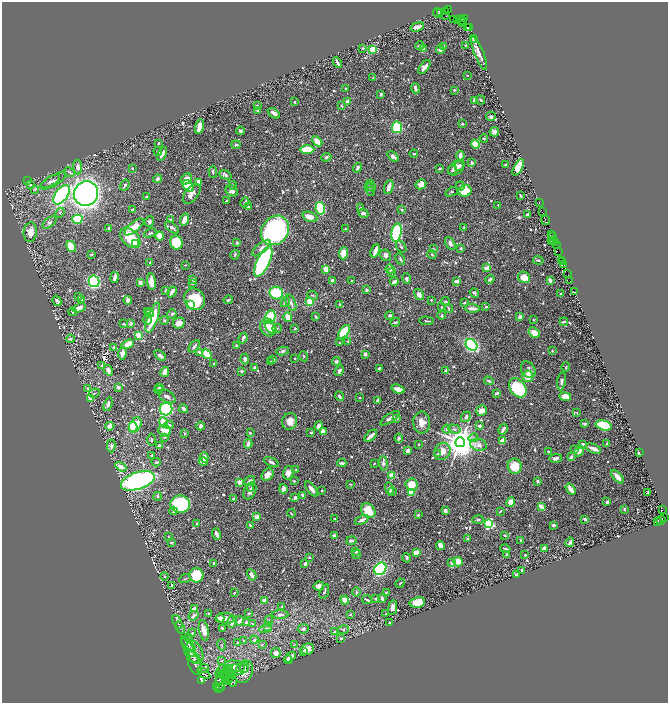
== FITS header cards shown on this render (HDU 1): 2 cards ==
NAXIS1  =                 1332
NAXIS2  =                 1401

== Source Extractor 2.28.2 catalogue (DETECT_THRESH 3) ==
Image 1332 x 1401 px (HDU 1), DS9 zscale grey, zoomed out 1/2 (1 PNG px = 2 x 2 image px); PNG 670 x 705 px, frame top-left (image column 1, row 1401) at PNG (2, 2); each listed source drawn as its Kron ellipse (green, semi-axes under 4 px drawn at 4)
Background 0.469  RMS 0.011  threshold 0.0329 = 3 sigma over >= 5 px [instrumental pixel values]
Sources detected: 854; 39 cannot appear on this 1/2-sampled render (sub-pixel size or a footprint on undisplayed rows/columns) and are neither listed nor drawn; of the other 815, the 500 brightest by FLUX_AUTO listed and drawn (315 fainter detections omitted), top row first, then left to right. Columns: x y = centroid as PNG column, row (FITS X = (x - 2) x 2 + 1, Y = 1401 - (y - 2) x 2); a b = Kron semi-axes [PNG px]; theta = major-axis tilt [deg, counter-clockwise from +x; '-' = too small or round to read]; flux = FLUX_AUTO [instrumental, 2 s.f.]
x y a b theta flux
449 9 2 1 - 9.1
441 12 4 3 - 33
446 12 3 2 - 18
438 13 5 2 - 21
446 15 3 3 - 150
465 18 3 2 - 97
453 19 3 2 - 31
457 20 2 2 - 47
461 20 4 2 - 190
463 22 4 2 - 86
417 27 7 3 17 17
470 27 2 1 - 50
467 28 3 3 - 20
473 39 3 2 - 4.1
420 46 4 3 - 5.8
466 46 4 3 - 2.3
443 47 3 3 - 3
363 48 4 3 - 2.6
423 49 4 3 - 3.3
373 50 3 3 - 86
440 50 4 3 - 6.2
479 53 18 4 -68 16
337 63 6 2 -61 8.1
424 67 8 3 52 14
467 76 2 2 - 3.1
373 78 3 2 - 3.8
415 88 5 2 - 8.9
346 89 2 2 - 5.6
454 90 4 3 - 2.3
381 94 3 3 - 5.2
475 100 3 3 - 17
481 100 5 3 - 2.3
348 101 3 3 - 20
295 102 3 2 - 2.6
257 105 3 3 - 3.5
342 106 4 3 - 2.1
257 111 3 3 - 2.8
274 113 6 3 -34 8.4
491 117 5 4 - 5.1
462 124 3 3 - 2.6
199 126 7 3 76 28
397 127 6 5 - 160
240 131 4 3 - 4.3
494 132 5 4 - 8.2
484 138 4 3 - 2.7
317 141 6 3 -43 27
159 143 2 2 - 2.4
475 144 4 3 - 53
236 145 4 3 - 3.9
307 149 7 3 1 54
158 151 4 3 - 2.6
162 154 7 2 62 12
414 154 4 2 - 2.4
460 156 5 3 - 11
326 157 5 4 - 3.4
393 157 6 4 -36 8.4
472 163 4 3 - 3.7
506 165 3 2 - 3.7
459 166 5 4 - 4.5
78 167 7 4 -84 9.5
518 167 9 4 62 45
358 168 5 4 - 4.1
456 168 9 6 39 16
132 169 3 3 - 2.2
439 169 3 2 - 2.4
452 170 5 3 - 3.9
70 172 6 4 -43 3.7
213 172 6 3 -87 2.9
225 175 6 3 -23 6.7
157 179 4 3 - 4.8
186 179 6 5 - 19
27 181 3 2 - 3.9
50 181 11 4 31 7
53 181 14 5 30 9.6
199 183 4 2 - 16
371 183 4 3 - 2.6
421 184 5 4 - 19
30 185 3 2 - 3.6
125 185 6 3 58 3.9
232 185 4 3 - 2.4
188 186 6 4 -54 49
460 186 5 3 - 3.6
371 187 5 3 - 2.9
389 187 7 3 69 18
35 190 4 3 - 3
370 190 7 3 -61 3
232 191 6 5 - 12
465 191 6 6 - 43
452 192 6 2 25 2.1
86 194 12 12 - 1000
192 194 11 6 52 16
62 195 11 6 54 430
520 195 3 1 - 2.2
146 197 2 2 - 3.6
227 201 2 2 - 2.4
245 202 5 2 - 4.1
539 203 2 1 - 33
498 205 2 2 - 2.3
248 207 4 3 - 3
320 208 6 4 -80 160
360 208 4 3 - 2.5
132 210 4 2 - 3.5
401 210 4 3 - 2.6
542 212 2 1 - 40
60 213 5 4 - 3.7
363 213 5 3 - 6.9
527 214 3 2 - 3.6
310 217 8 4 -22 22
77 219 5 4 - 68
170 219 4 3 - 2.6
184 220 6 4 71 16
546 220 5 2 - 180
149 222 5 4 - 6
49 223 8 4 38 5.8
134 227 12 5 39 29
109 228 3 3 - 3.1
172 228 8 3 -37 6.3
464 228 3 3 - 2.1
345 229 2 2 - 2.6
275 230 16 13 51 410
30 232 10 6 84 19
150 233 6 3 24 2.9
397 233 9 5 80 130
551 234 2 1 - 45
159 236 4 3 - 29
552 237 3 2 - 140
130 238 12 8 -45 69
554 240 2 1 - 58
551 241 2 1 - 60
554 242 2 1 - 110
136 243 3 3 - 63
176 243 7 6 - 68
237 243 4 3 - 3.9
450 243 7 4 -60 8.5
556 245 3 1 - 230
71 247 6 4 -59 34
401 247 6 3 -54 3.3
261 248 11 5 39 15
461 248 3 2 - 2.6
433 249 4 3 - 2.1
375 251 7 2 68 19
558 251 2 1 - 69
343 253 6 4 85 32
91 254 3 2 - 3
432 254 5 2 - 2.4
235 255 5 3 - 3
386 255 6 5 - 6.7
400 259 6 3 -62 3.6
538 260 5 2 - 2.9
562 260 2 1 - 47
150 262 2 2 - 3.3
263 262 16 6 65 580
563 262 2 1 - 22
563 264 2 1 - 92
185 265 2 2 - 2.1
487 268 4 3 - 21
326 269 4 4 - 18
390 269 5 3 - 5.2
392 273 4 2 - 2.1
567 274 3 1 - 110
115 277 5 2 - 17
524 277 6 5 - 24
406 279 5 3 - 4.8
490 279 4 3 - 5.1
193 280 4 3 - 4.2
550 280 4 2 - 6.7
94 281 6 5 - 360
333 281 4 3 - 17
352 281 3 2 - 2.4
394 281 4 2 - 9.3
456 281 4 3 - 9
570 281 2 1 - 160
151 282 8 3 -84 30
140 283 4 3 - 9
192 283 2 2 - 2.3
166 290 4 3 - 2.7
366 290 3 3 - 3.5
575 291 2 1 - 20
172 292 6 2 59 12
276 293 7 6 - 82
474 293 5 3 - 5.2
419 294 6 4 -58 11
561 294 2 2 - 3.8
313 295 6 3 -22 2.9
79 296 3 3 - 2.7
82 299 3 3 - 4.1
195 299 11 10 - 83
128 300 4 3 - 9.2
228 300 4 2 - 4.6
431 300 2 2 - 2.1
57 301 5 3 - 8.6
310 301 3 3 - 39
446 301 4 2 - 2.2
285 302 5 4 - 4.8
291 303 8 4 -68 7.5
464 303 3 2 - 2.1
190 304 3 3 - 73
340 304 3 2 - 5.9
441 307 3 2 - 2.5
486 307 3 2 - 2.6
79 308 7 4 24 12
449 308 4 3 - 2.5
472 308 7 3 -2 13
147 311 3 3 - 4.3
73 312 4 3 - 2.2
150 313 4 3 - 3.2
172 314 5 3 - 3.7
390 315 4 3 - 4.1
442 316 4 3 - 3.9
270 317 7 5 73 76
288 317 5 3 - 20
316 317 4 2 - 4.1
520 317 3 3 - 9.5
153 318 16 5 70 66
148 319 5 3 - 13
164 320 4 3 - 2.7
534 320 3 2 - 2.7
426 321 7 2 -5 2.9
395 322 5 2 - 3.3
564 322 4 2 - 4.7
179 323 6 5 - 14
124 324 4 4 - 3.2
131 324 4 3 - 5.5
268 327 9 7 -60 23
271 328 7 4 -50 16
277 328 5 3 - 2.4
295 329 3 3 - 2.3
344 332 8 4 50 93
534 333 6 4 -37 23
138 335 3 2 - 81
243 338 5 3 - 8.9
70 339 4 3 - 4.6
348 341 3 3 - 2.1
339 343 4 2 - 2
128 344 6 4 20 19
471 345 6 5 - 360
194 346 7 2 52 4.9
236 346 3 2 - 4.1
114 347 3 3 - 2.8
283 351 6 4 13 4.7
552 351 4 3 - 2.9
199 352 3 3 - 4.5
122 353 6 3 85 12
207 354 5 3 - 67
365 354 3 3 - 4.6
160 355 6 3 -32 7.2
304 356 5 3 - 2.9
295 358 2 2 - 2.1
245 359 5 3 - 8.1
273 359 4 3 - 4
271 361 4 2 - 2.4
336 361 4 3 - 4.8
213 364 2 2 - 3.7
102 366 3 2 - 4.7
254 367 3 3 - 5.8
566 367 4 3 - 2.1
379 368 2 2 - 4.4
108 370 5 3 - 14
446 370 3 3 - 5.5
528 370 9 7 -58 9.4
242 371 3 3 - 6
339 371 6 4 56 5.5
165 372 5 3 - 23
528 376 6 5 - 25
489 381 5 3 - 2.9
562 381 9 4 81 5.5
118 387 3 3 - 6.4
160 387 3 3 - 4.4
518 388 11 7 -54 130
88 389 4 3 - 3.1
398 389 7 3 -19 17
159 390 4 4 - 3.2
94 393 5 2 - 2.4
497 393 4 2 - 5.3
167 396 9 5 -32 7.7
339 396 5 3 - 4.9
565 396 6 4 -9 17
360 397 2 2 - 3.3
90 398 3 3 - 8.9
377 401 3 2 - 8.3
108 404 7 3 73 7.3
166 409 6 6 - 380
184 409 4 3 - 8.8
481 411 5 5 - 12
577 412 4 3 - 2.3
466 417 5 3 - 5.3
390 418 11 3 34 13
396 418 4 3 - 7.5
289 421 8 7 - 21
163 422 5 4 - 41
422 423 11 8 -85 23
585 424 3 3 - 5.5
135 425 8 5 59 52
169 425 5 3 - 7.7
604 425 8 4 -14 140
110 426 4 4 - 16
201 426 4 3 - 8.3
319 426 5 4 - 11
479 426 3 2 - 5.9
133 427 5 4 - 75
447 429 4 3 - 5.2
454 429 6 4 -16 5
503 429 6 3 60 7.6
165 431 6 6 - 30
311 432 3 2 - 3.7
323 432 3 3 - 19
185 433 4 3 - 2.4
250 433 3 2 - 2.1
371 436 7 2 41 15
165 437 3 2 - 2.2
399 438 4 3 - 3.3
473 438 5 4 - 3.5
152 440 6 3 90 2.6
502 441 2 2 - 42
460 442 5 5 - 5800
607 443 3 2 - 2.3
248 444 5 3 - 9.5
418 444 2 2 - 2.8
583 444 3 2 - 6.1
479 445 8 6 -16 9.7
111 446 6 3 -89 6.8
159 446 3 3 - 5.8
594 449 8 2 -23 21
575 450 3 3 - 4.1
407 451 3 2 - 12
442 451 9 7 59 21
579 451 6 4 58 11
548 452 2 2 - 2.6
639 453 3 2 - 2.9
438 454 4 3 - 2.5
152 455 3 2 - 2.7
204 457 5 3 - 12
571 457 3 3 - 6.9
556 458 6 3 10 9.1
156 462 4 3 - 3.9
203 462 4 3 - 9.6
271 462 8 3 -26 7.8
342 463 4 2 - 6
374 463 2 2 - 2.8
383 463 7 4 -86 5.7
515 466 7 7 - 43
121 467 6 3 -32 20
296 470 3 2 - 3.1
288 473 7 5 73 10
267 475 7 5 50 14
392 475 2 2 - 65
617 477 8 3 -47 27
138 481 17 8 18 360
250 481 6 2 34 7.5
294 481 3 2 - 2.1
537 481 2 2 - 7.8
240 482 3 3 - 16
350 484 3 2 - 2.1
411 485 6 6 - 33
251 488 4 3 - 3.7
283 489 5 4 - 11
311 489 9 3 -52 11
389 489 7 3 -79 7.9
571 489 6 3 -56 17
250 491 9 6 66 9.9
322 491 3 2 - 2.2
392 492 4 3 - 2.5
647 492 2 2 - 3.5
411 493 3 3 - 31
302 495 3 2 - 4.2
158 496 4 3 - 4.6
295 498 3 2 - 4.8
234 499 3 2 - 4.8
511 502 5 3 - 29
607 502 2 2 - 17
180 504 10 9 - 160
541 507 4 3 - 18
625 509 2 2 - 3.6
662 510 2 1 - 79
173 511 4 3 - 3.9
368 511 8 6 -48 43
445 511 3 3 - 8.7
500 511 4 1 - 2
291 513 4 2 - 2.3
418 515 2 2 - 7.3
257 517 3 3 - 22
665 518 3 1 - 60
334 519 4 2 - 2.1
478 519 5 3 - 3.4
585 519 3 3 - 6.3
362 520 7 3 24 11
661 520 5 2 - 87
657 521 3 1 - 63
197 523 2 2 - 2.5
489 524 3 3 - 340
250 525 2 2 - 4.2
553 525 3 2 - 9.4
216 534 6 2 -71 9
505 535 3 3 - 2.6
334 536 3 3 - 8.2
168 537 3 2 - 2.2
467 539 3 3 - 2.6
520 540 3 2 - 2.9
351 541 5 3 - 5.2
171 542 4 3 - 2.1
570 542 5 2 - 7.2
440 545 5 3 - 18
544 548 4 3 - 13
505 549 5 2 - 2.9
356 551 4 3 - 5.8
416 552 3 2 - 27
507 554 4 3 - 3.8
357 555 4 3 - 2.8
525 555 2 2 - 2.5
309 557 3 2 - 2.3
407 558 5 3 - 4
458 562 5 4 - 37
452 563 4 3 - 3.4
214 564 4 2 - 3.6
305 564 3 2 - 4.7
380 569 7 5 47 240
522 570 3 2 - 5
196 575 7 7 - 110
252 575 6 3 -62 11
517 575 2 2 - 9.8
164 576 4 3 - 2
185 579 6 3 23 3
400 583 5 2 - 2.2
172 585 4 2 - 2
319 586 5 4 - 13
324 592 7 3 72 4.6
356 592 5 2 - 2.1
386 592 2 2 - 2.5
234 593 3 2 - 2.5
382 598 4 3 - 6.3
376 599 3 3 - 5.4
264 600 2 2 - 36
345 600 4 4 - 18
367 600 5 2 - 4.2
417 602 8 5 12 44
282 607 3 2 - 2.9
195 608 4 3 - 12
393 608 7 4 81 9.8
249 613 3 2 - 2.1
209 614 2 2 - 4.1
280 614 8 4 0 7.8
350 614 3 3 - 2.8
386 614 3 2 - 2.6
193 616 5 3 - 8.3
220 618 4 3 - 22
225 618 9 5 -5 18
240 621 5 3 - 10
269 621 5 2 - 2
177 622 7 3 -64 4.8
232 622 6 5 - 9.7
390 622 2 2 - 2.2
246 623 3 2 - 12
252 624 3 3 - 2.5
180 627 6 3 -66 3.6
268 627 4 3 - 2.7
222 628 3 2 - 4.7
266 629 6 4 13 7.1
303 629 5 4 - 4.7
204 630 10 5 -77 21
343 630 5 3 - 2.8
334 632 4 3 - 3.7
192 633 4 3 - 3.2
189 638 4 3 - 2.6
341 638 3 2 - 4.8
254 640 4 4 - 3.4
243 641 4 3 - 2.7
238 643 3 3 - 2.9
294 644 4 3 - 2.5
189 645 10 4 -48 5.5
222 645 6 3 -78 2.2
262 645 4 3 - 2.4
188 647 11 3 -59 4.8
308 649 6 5 - 13
303 651 2 2 - 13
195 652 12 8 -68 25
276 653 5 4 - 15
191 656 9 4 -47 6.1
290 657 6 3 42 12
222 660 4 3 - 2.5
288 660 4 3 - 11
195 663 12 6 -71 10
234 666 10 6 -7 15
244 668 5 3 - 4.7
204 669 5 4 - 3.4
228 669 3 2 - 13
222 670 5 4 - 5.5
236 670 12 5 8 11
244 672 11 8 69 21
204 673 7 3 -39 6.5
222 674 7 4 -14 4.6
228 675 7 5 -75 7.3
225 676 6 3 -56 4.2
220 679 2 1 - 3.3
228 679 6 2 39 2.2
219 680 2 1 - 2.9
201 681 4 2 - 560
232 682 5 4 - 4.5
217 687 3 2 - 54
220 688 2 1 - 43
218 689 2 1 - 140
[315 fainter detections neither listed nor drawn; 39 sub-pixel or undisplayed-footprint detections neither listed nor drawn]